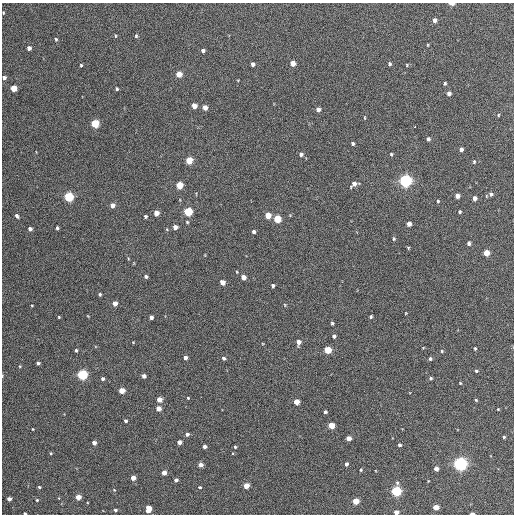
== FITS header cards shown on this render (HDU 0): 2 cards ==
NAXIS1  =                  512 / Axis length
NAXIS2  =                  512 / Axis length

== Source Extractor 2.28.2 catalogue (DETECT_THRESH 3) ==
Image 512 x 512 px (HDU 0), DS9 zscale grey, 1 PNG px = 1 image px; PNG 516 x 516 px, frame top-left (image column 1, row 512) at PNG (2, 3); no overlay
Background 442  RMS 20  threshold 60.5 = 3 sigma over >= 5 px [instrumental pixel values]
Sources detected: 139; all 139 listed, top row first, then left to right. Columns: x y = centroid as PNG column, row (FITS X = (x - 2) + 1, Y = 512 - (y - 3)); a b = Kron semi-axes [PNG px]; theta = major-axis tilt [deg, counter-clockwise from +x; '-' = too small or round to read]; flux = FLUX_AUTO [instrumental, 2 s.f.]
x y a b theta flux
452 4 5 2 - 5900
3 13 4 3 - 1100
435 20 4 4 - 5600
115 36 5 3 - 1200
136 36 5 4 - 1900
56 39 4 3 - 1600
428 45 4 2 - 1000
29 48 4 4 - 6700
203 50 4 3 - 4000
293 63 4 4 - 14000
253 64 4 4 - 4700
390 64 4 3 - 2600
81 65 4 3 - 1500
407 65 3 2 - 1100
179 74 5 4 - 23000
4 78 4 4 - 4100
445 83 3 3 - 2000
13 88 4 4 - 28000
117 89 4 3 - 1900
449 93 4 4 - 6500
194 106 4 4 - 13000
205 108 5 4 - 10000
318 109 5 4 - 5700
498 115 5 4 - 1400
365 118 4 3 - 1000
95 124 5 5 - 68000
415 127 3 2 - 2600
428 139 4 4 - 3200
353 144 4 4 - 2300
461 149 4 4 - 5400
301 154 5 4 - 3600
391 154 4 3 - 1600
189 160 5 4 - 38000
474 162 5 4 - 1700
405 181 5 5 - 390000
354 184 7 4 36 7800
179 185 5 4 - 40000
491 194 5 5 - 3500
457 196 4 4 - 9200
68 197 5 5 - 120000
474 198 4 4 - 6900
438 201 4 3 - 1400
112 205 5 4 - 8800
188 212 5 5 - 90000
459 212 4 3 - 2300
156 213 5 4 - 12000
268 215 5 4 - 24000
17 216 4 3 - 3800
145 216 4 4 - 2200
277 219 5 5 - 49000
187 222 4 4 - 1400
409 224 4 4 - 8500
175 227 4 4 - 8300
57 228 4 3 - 2400
30 229 4 4 - 4500
253 232 4 3 - 4100
394 239 5 4 - 1800
469 243 4 3 - 3600
408 248 4 3 - 1400
486 253 4 4 - 26000
237 272 4 2 - 1000
146 276 4 3 - 2900
243 277 4 4 - 12000
222 282 4 4 - 13000
273 286 4 3 - 2500
100 294 4 3 - 1800
115 303 4 4 - 11000
32 305 3 2 - 1000
285 305 5 3 - 1300
406 313 3 2 - 820
88 316 4 2 - 910
371 316 3 3 - 1900
59 317 3 3 - 1200
151 317 4 4 - 4500
332 323 4 3 - 2100
334 336 4 4 - 3000
133 342 4 3 - 1000
298 342 5 4 - 8100
423 348 3 2 - 940
475 348 3 2 - 1500
76 350 4 3 - 2100
327 350 5 4 - 45000
442 351 4 4 - 1400
185 358 4 3 - 4800
224 358 4 4 - 3100
430 359 4 3 - 2300
38 363 4 3 - 3000
20 366 4 3 - 1300
476 371 4 4 - 2000
82 375 5 5 - 160000
2 376 5 3 - 1000
144 376 4 4 - 6200
431 378 3 3 - 2100
103 379 4 4 - 2800
460 383 3 3 - 1100
122 391 4 4 - 21000
188 398 4 3 - 1100
159 400 4 4 - 13000
476 400 5 3 - 1400
296 402 4 4 - 19000
158 409 4 4 - 13000
498 409 3 3 - 1000
325 412 3 3 - 2600
125 421 4 3 - 2400
331 425 4 4 - 27000
33 429 3 3 - 1100
187 434 4 4 - 3700
504 437 3 3 - 1700
348 438 4 4 - 12000
179 442 4 4 - 7300
94 443 4 4 - 6700
399 445 3 3 - 3200
205 446 4 4 - 4900
235 447 3 3 - 1600
51 453 4 3 - 1500
346 464 4 3 - 4100
460 464 5 5 - 470000
201 465 4 4 - 7200
436 469 4 4 - 8500
361 470 4 3 - 1500
164 473 4 4 - 11000
133 478 4 4 - 11000
176 480 4 3 - 3500
397 483 5 4 - 2300
246 486 4 4 - 20000
39 487 4 3 - 1800
200 487 4 3 - 1600
114 490 3 3 - 940
396 491 5 4 - 160000
78 497 4 4 - 15000
9 499 4 4 - 7200
37 500 4 4 - 1600
355 501 4 4 - 29000
436 507 4 4 - 17000
148 509 6 4 88 15000
115 510 4 3 - 2200
396 512 4 4 - 9700
25 513 3 2 - 1900
472 513 4 2 - 5500
At the frame edge (FLAGS 8, measured only in part): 6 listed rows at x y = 452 4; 4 78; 2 376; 396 512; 25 513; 472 513